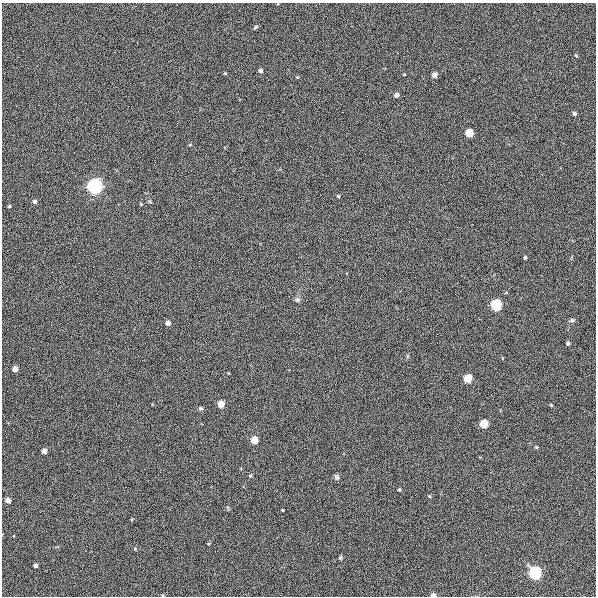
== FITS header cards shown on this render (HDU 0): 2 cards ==
NAXIS1  =                  594
NAXIS2  =                  594

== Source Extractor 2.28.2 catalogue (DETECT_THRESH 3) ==
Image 594 x 594 px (HDU 0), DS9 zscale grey, 1 PNG px = 1 image px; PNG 598 x 598 px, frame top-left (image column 1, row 594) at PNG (2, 3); no overlay
Background 79.2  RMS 4.1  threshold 12.2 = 3 sigma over >= 5 px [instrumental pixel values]
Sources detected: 39; all 39 listed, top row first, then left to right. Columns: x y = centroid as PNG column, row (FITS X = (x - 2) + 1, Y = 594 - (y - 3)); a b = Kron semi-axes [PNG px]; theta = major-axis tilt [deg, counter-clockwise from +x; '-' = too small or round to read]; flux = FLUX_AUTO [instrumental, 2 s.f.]
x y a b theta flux
256 27 7 4 36 350
261 70 4 3 - 880
225 73 4 4 - 250
404 74 4 2 - 190
434 75 4 4 - 1700
297 77 3 3 - 240
397 95 4 4 - 1500
574 113 4 4 - 710
469 133 5 5 - 9400
95 186 5 5 - 180000
338 196 4 3 - 430
35 201 4 4 - 730
141 204 4 4 - 250
9 206 3 3 - 390
525 258 4 3 - 420
298 300 6 6 - 640
496 305 5 5 - 46000
572 320 7 5 -1 590
168 323 4 4 - 1500
568 343 4 3 - 680
15 369 4 4 - 2100
468 378 5 5 - 11000
221 404 5 4 - 5400
551 405 4 4 - 230
200 409 5 5 - 480
484 424 5 5 - 10000
254 440 5 4 - 6800
536 447 5 4 - 270
44 451 4 4 - 1800
336 477 7 5 -33 590
399 490 3 3 - 360
429 496 4 4 - 280
8 500 4 4 - 1700
283 510 3 2 - 260
135 549 4 3 - 240
341 557 5 4 - 380
36 566 3 3 - 730
535 573 5 5 - 77000
433 595 4 3 - 1400
At the frame edge (FLAGS 8, measured only in part): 1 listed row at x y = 433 595